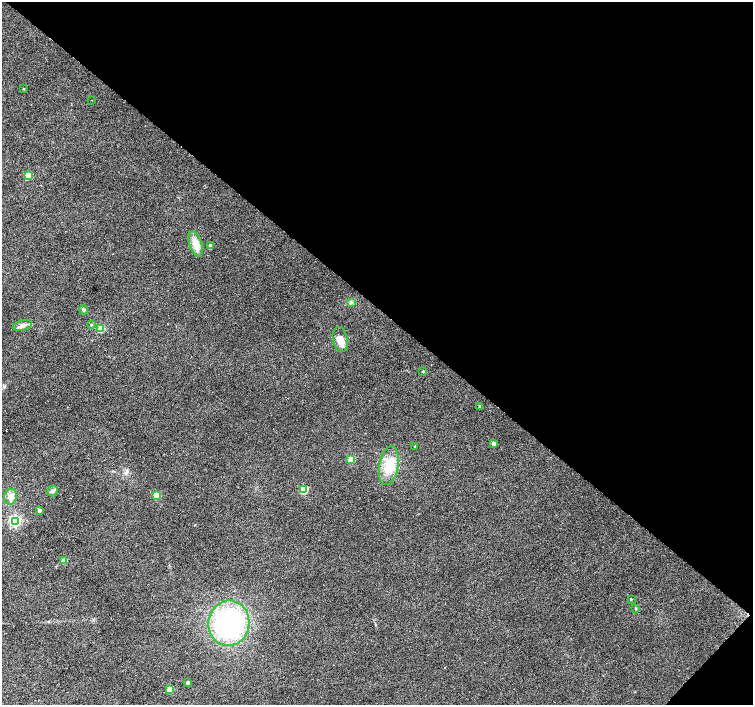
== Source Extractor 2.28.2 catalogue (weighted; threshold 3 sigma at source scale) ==
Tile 8 of 4 x 4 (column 4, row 2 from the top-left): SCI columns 4512-6013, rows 3048-4453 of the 6013 x 6028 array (HDU 1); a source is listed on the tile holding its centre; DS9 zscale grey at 2 x 2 block average (1 PNG px = mean of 2 x 2 image px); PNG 755 x 707 px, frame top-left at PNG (2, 2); each listed source drawn as its Kron ellipse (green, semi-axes under 4 px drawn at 4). Shown black and unused: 44% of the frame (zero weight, under 2 of 3 exposures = <1% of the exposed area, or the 3 px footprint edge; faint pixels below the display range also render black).
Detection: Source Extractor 2.28.2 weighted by HDU 2 'WHT'; one run over the whole footprint, this tile lists its part. Background 0.0342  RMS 0.0086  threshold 0.0388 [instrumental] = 3 sigma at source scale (4.5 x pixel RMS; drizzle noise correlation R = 1.50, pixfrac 1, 0.0396/0.0396 arcsec/px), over >= 5 px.
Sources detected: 29; all 29 listed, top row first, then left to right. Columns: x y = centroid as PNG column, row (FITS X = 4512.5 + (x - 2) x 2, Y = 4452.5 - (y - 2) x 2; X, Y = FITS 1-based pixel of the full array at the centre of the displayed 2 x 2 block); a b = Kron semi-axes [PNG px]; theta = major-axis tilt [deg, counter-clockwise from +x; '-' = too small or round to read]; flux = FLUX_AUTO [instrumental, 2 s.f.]
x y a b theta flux
24 89 2 2 - 1.3
92 100 2 2 - 1.7
28 175 3 3 - 67
196 244 13 6 -72 24
210 245 2 2 - 4
351 303 3 3 - 2.6
83 310 5 3 - 2.7
91 324 3 2 - 1.8
22 325 9 5 12 8.6
101 328 3 3 - 53
340 339 13 7 -79 16
423 371 2 2 - 2
480 406 3 3 - 3
493 444 3 3 - 12
415 446 2 2 - 1.4
351 459 3 3 - 45
389 466 20 9 80 40
304 489 3 3 - 94
52 491 5 5 - 4.6
156 495 3 3 - 71
11 497 8 6 72 13
39 510 3 2 - 7.2
15 521 4 4 - 300
64 561 3 3 - 29
631 599 3 2 - 1.4
636 608 3 2 - 1.4
229 623 23 20 81 250
188 683 2 2 - 7.7
170 689 3 3 - 53
Diffuse or blended objects may show on this block-average render without a row.